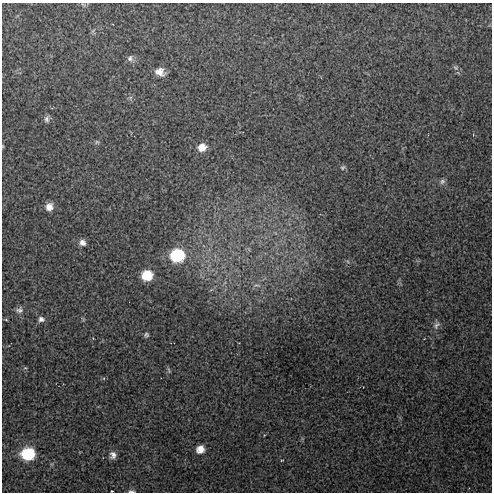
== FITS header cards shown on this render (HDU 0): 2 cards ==
NAXIS1  =                  490 / Axis length
NAXIS2  =                  490 / Axis length

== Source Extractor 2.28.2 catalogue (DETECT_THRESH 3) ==
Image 490 x 490 px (HDU 0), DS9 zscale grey, 1 PNG px = 1 image px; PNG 494 x 494 px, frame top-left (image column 1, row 490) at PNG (2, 3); no overlay
Background 31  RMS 1.7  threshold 5.08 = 3 sigma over >= 5 px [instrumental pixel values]
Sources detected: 29; all 29 listed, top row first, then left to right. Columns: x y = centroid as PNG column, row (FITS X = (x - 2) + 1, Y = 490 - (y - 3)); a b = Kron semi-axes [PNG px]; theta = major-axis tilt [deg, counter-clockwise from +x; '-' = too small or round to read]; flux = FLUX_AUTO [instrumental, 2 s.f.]
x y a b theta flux
83 5 7 4 -43 170
93 31 8 3 45 170
130 58 8 8 - 420
456 68 7 6 - 270
160 72 10 8 -18 1000
130 98 7 4 71 210
47 119 9 6 84 370
97 142 7 5 -2 210
3 146 5 3 - 97
202 147 9 8 - 1200
343 168 7 5 38 200
442 181 8 7 - 320
49 207 9 9 - 890
82 243 9 8 - 600
177 255 10 9 - 8300
147 275 9 8 - 2900
257 285 12 5 -8 410
19 310 10 8 32 450
41 319 8 7 - 410
6 320 5 3 - 100
436 325 12 8 51 470
146 335 6 6 - 230
169 370 9 4 -72 180
200 449 9 8 - 980
28 454 10 9 - 6500
113 455 8 7 - 600
282 460 4 2 - 74
112 491 3 3 - 130
131 491 8 4 -4 270
At the frame edge (FLAGS 8, measured only in part): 3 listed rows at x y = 3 146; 112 491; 131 491